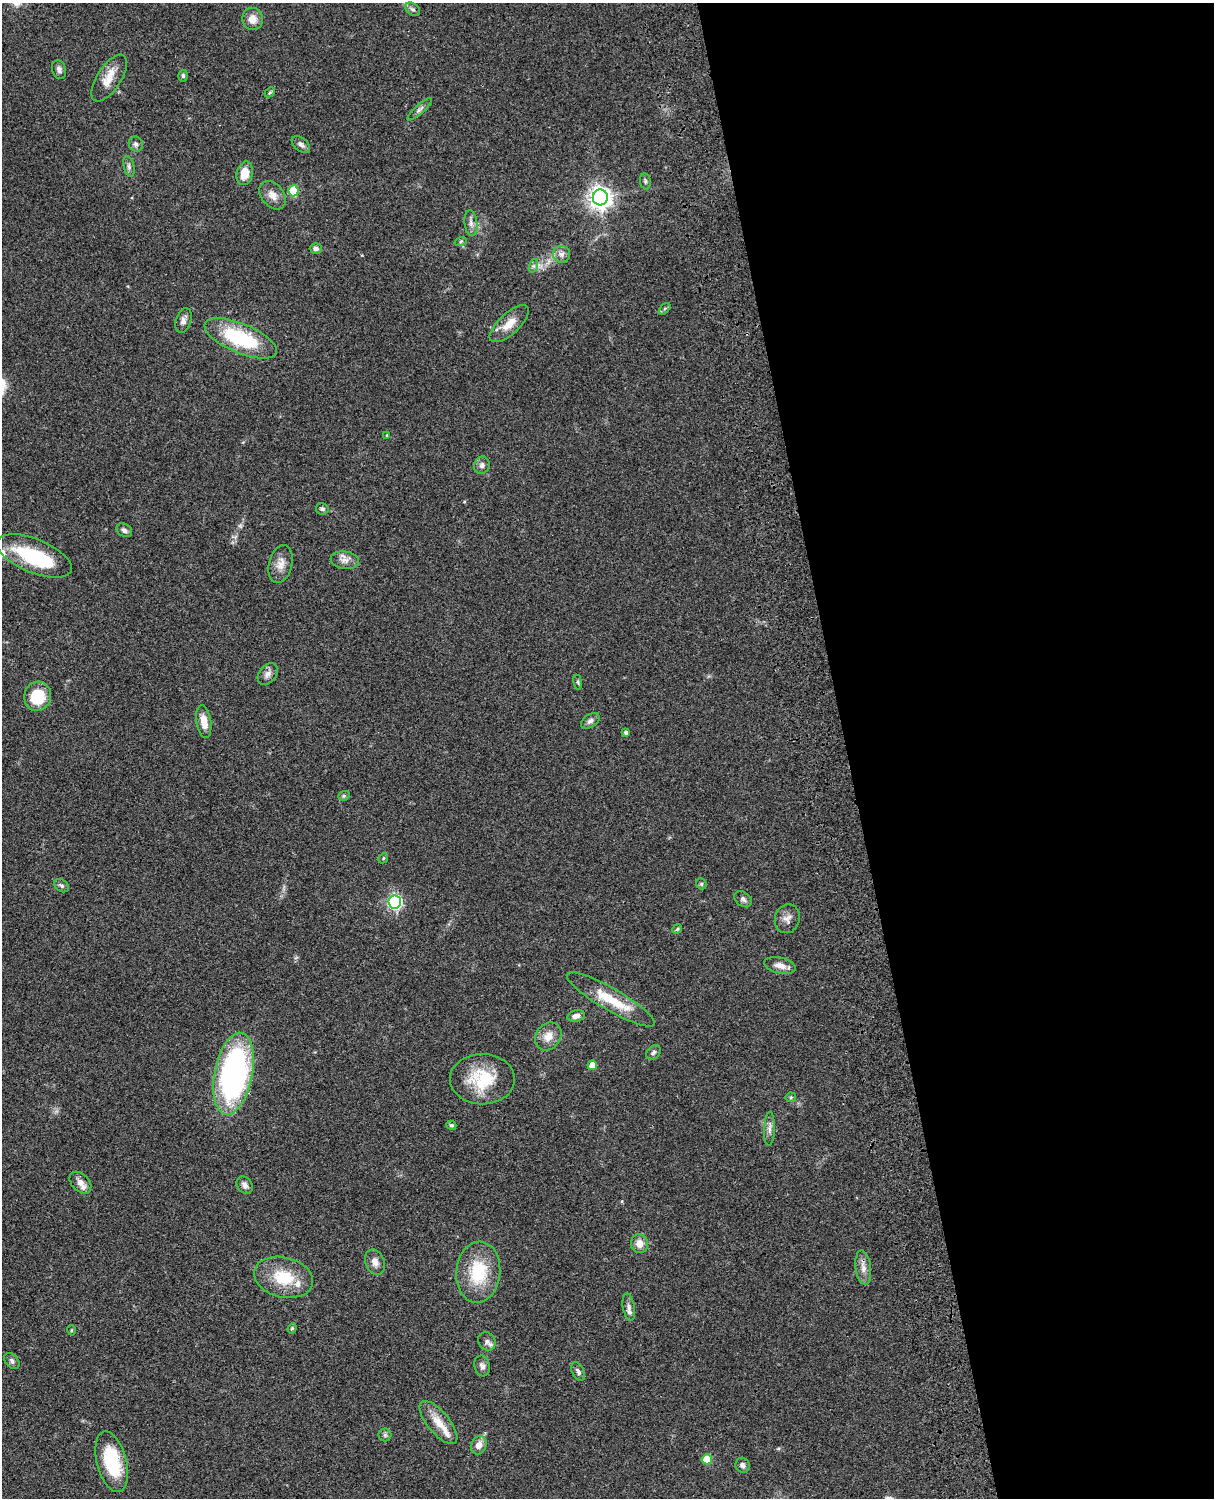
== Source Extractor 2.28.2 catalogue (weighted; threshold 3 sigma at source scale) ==
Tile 8 of 4 x 3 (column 4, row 2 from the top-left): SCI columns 3757-4968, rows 1772-3267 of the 5086 x 4926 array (HDU 1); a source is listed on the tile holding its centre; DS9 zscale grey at full resolution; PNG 1216 x 1500 px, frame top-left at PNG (2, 3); each listed source drawn as its Kron ellipse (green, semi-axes under 4 px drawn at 4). Shown black and unused: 30% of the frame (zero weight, under 3 of 4 exposures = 6% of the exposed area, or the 3 px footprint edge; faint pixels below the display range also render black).
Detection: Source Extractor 2.28.2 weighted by HDU 2 'WHT'; one run over the whole footprint, this tile lists its part. Background 0.0877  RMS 0.0061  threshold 0.0274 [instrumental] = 3 sigma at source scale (4.5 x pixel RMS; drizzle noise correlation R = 1.50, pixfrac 1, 0.05/0.05 arcsec/px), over >= 5 px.
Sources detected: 80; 1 inside a brighter object's white glare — neither listed nor drawn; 3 inside a brighter listed object's ellipse — not listed separately; the other 76 listed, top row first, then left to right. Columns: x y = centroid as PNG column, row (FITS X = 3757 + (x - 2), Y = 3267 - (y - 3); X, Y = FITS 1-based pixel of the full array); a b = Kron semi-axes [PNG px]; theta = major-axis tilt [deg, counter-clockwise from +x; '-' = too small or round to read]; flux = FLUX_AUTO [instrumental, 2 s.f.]
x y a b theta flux
413 9 8 5 -38 1.6
252 19 11 10 - 5.5
59 70 9 7 -71 2.2
183 76 6 4 -87 1.1
109 78 27 12 57 9.8
270 92 6 4 44 0.82
420 109 16 4 41 2
136 144 7 7 - 1.9
301 145 11 6 -39 2.2
129 166 10 5 -75 1.8
245 173 12 8 77 9.2
645 181 8 5 -81 1.4
293 191 5 5 - 25
273 195 16 11 -50 5.4
600 197 8 7 - 450
471 223 13 6 -84 3
461 241 6 4 19 0.81
316 248 6 5 - 1.6
561 254 8 8 - 2.8
533 266 7 4 71 1.2
665 309 7 4 44 1.1
183 320 13 7 71 3
509 324 24 10 43 8.3
241 338 39 14 -23 48
387 435 4 3 - 0.52
482 465 9 7 70 2.3
322 509 6 5 - 1.3
124 530 8 6 -34 1.9
34 556 40 17 -22 45
345 560 14 9 -8 3.9
281 564 19 11 76 6
268 674 12 8 52 3.2
578 682 8 4 -82 0.93
38 696 15 13 74 21
204 721 16 7 -81 6.9
590 721 10 6 33 2.4
626 732 4 3 - 1.4
344 796 6 4 21 0.97
383 858 5 4 - 0.73
701 884 6 5 - 0.92
62 886 8 6 -35 1.4
743 899 9 7 -40 2
395 902 6 6 - 120
787 919 14 12 71 4.3
677 929 5 4 - 0.69
780 965 16 7 -13 4.5
611 999 50 11 -30 20
576 1016 9 5 13 3.2
548 1036 15 12 51 6.3
653 1052 8 6 46 1.6
592 1065 5 4 - 6.8
233 1074 41 19 79 160
482 1079 32 25 0 29
791 1097 5 5 - 0.78
451 1125 5 4 - 1.1
769 1129 17 5 88 2.9
80 1183 13 8 -46 4.1
245 1185 9 7 -54 2.5
639 1244 9 8 - 5.7
375 1262 13 9 -70 4.1
863 1268 17 7 -82 4.3
478 1272 30 22 85 29
283 1277 30 20 -14 22
629 1307 14 6 -79 2.7
292 1328 5 4 - 0.82
71 1330 5 3 - 0.6
487 1341 10 8 -53 2.6
12 1361 9 6 -49 1.8
482 1366 10 7 -76 2.5
578 1371 10 6 -61 2
438 1423 26 11 -50 9.6
385 1435 6 6 - 1.2
479 1445 9 7 68 4.8
707 1459 5 5 - 17
112 1462 31 15 -76 33
742 1465 7 7 - 2.2